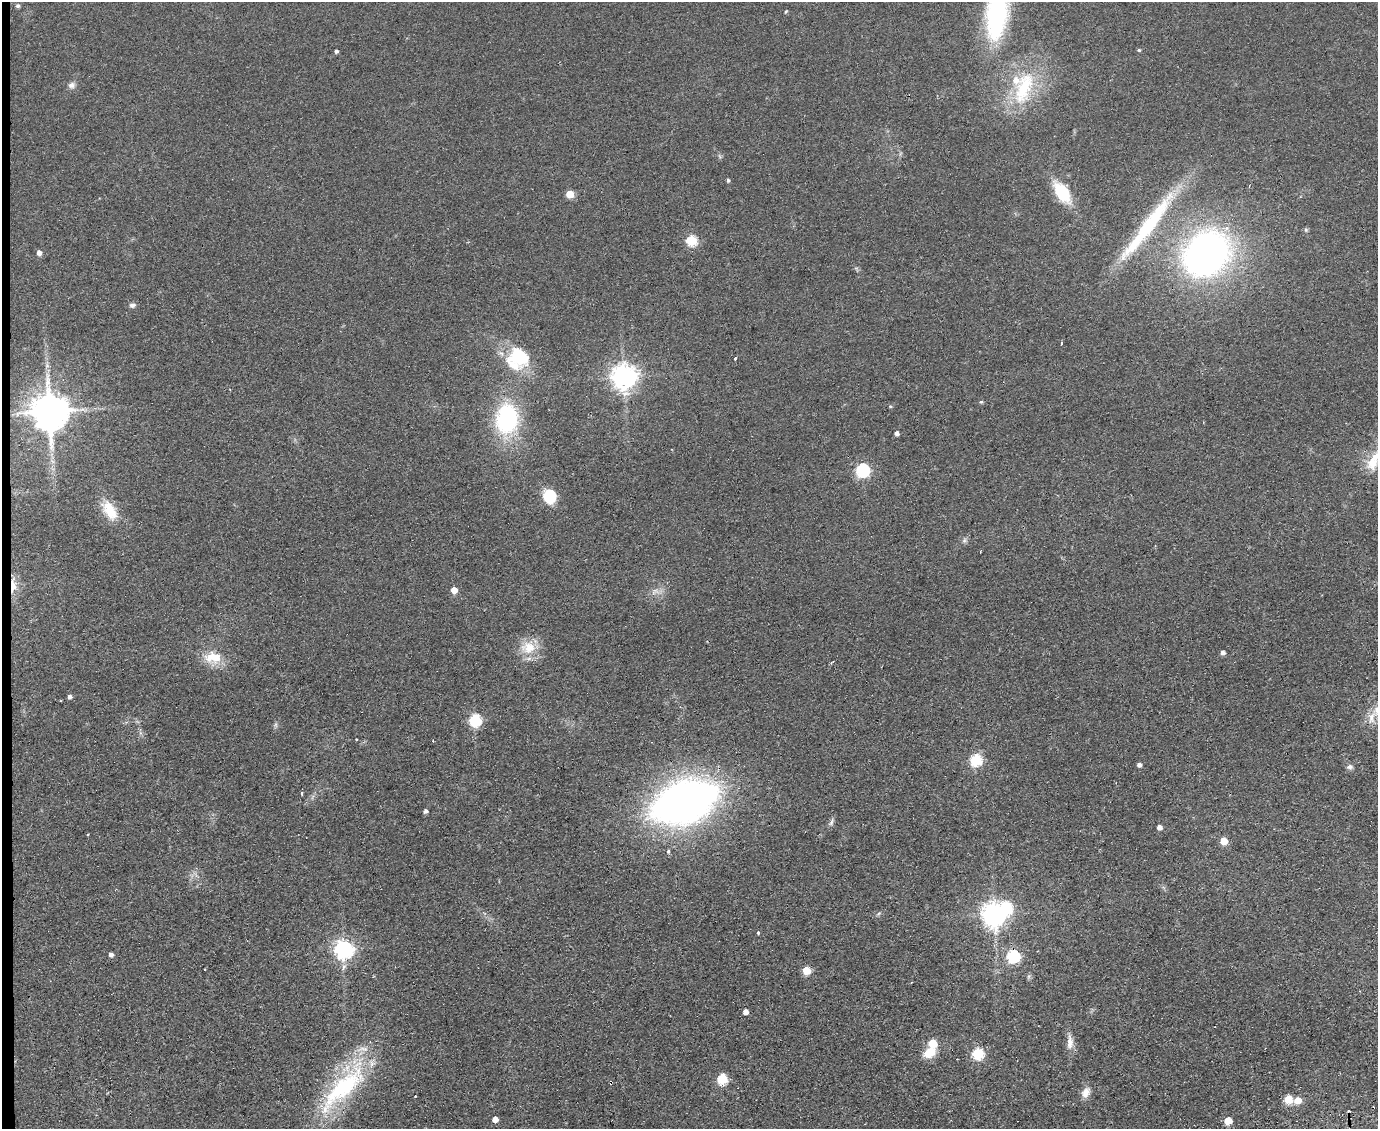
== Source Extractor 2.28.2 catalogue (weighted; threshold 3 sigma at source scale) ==
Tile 4 of 3 x 4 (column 1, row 2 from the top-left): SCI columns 425-1800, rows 2297-3423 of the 4674 x 6921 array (HDU 1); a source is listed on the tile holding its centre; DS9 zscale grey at full resolution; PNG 1380 x 1131 px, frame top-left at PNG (2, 2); no overlay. Shown black and unused: <1% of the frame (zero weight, under 2 of 3 exposures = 3% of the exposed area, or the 3 px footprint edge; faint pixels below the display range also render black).
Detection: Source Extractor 2.28.2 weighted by HDU 2 'WHT'; one run over the whole footprint, this tile lists its part. Background 0.0634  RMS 0.0089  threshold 0.0401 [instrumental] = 3 sigma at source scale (4.5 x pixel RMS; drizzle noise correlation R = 1.50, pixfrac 1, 0.05/0.05 arcsec/px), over >= 5 px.
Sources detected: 84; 1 too faint to see at this stretch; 2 inside a brighter object's white glare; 3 cosmic-ray / hot-pixel residue — not listed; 3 inside a brighter listed object's ellipse — not listed separately; the other 75 listed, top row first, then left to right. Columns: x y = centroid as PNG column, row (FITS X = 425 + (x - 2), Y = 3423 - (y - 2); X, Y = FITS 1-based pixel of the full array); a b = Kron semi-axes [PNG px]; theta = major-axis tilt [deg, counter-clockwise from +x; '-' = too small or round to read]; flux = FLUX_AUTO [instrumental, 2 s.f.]
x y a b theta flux
17 6 5 4 - 2
786 11 5 3 - 0.84
997 15 64 27 83 120
1139 50 4 4 - 1.2
336 51 4 3 - 2.2
71 85 9 9 - 4.1
1024 87 50 23 70 66
719 156 7 4 -70 1.4
728 180 5 4 - 1.4
1062 192 21 12 -56 44
570 194 5 5 - 25
1147 227 109 15 53 90
1306 230 6 5 - 1.5
691 241 6 5 - 70
1210 250 45 37 -49 300
39 253 5 5 - 4.5
132 305 8 6 14 2.9
1061 343 4 3 - 0.93
519 357 25 19 -32 47
735 359 3 3 - 3.5
624 377 8 8 - 930
981 402 5 4 - 1.3
890 406 5 4 - 1
49 412 10 10 - 3000
507 419 25 18 83 120
896 433 4 4 - 3.7
1374 461 36 16 62 28
862 470 6 6 - 160
550 496 16 14 -81 25
110 510 28 14 -59 23
964 540 8 6 3 2.4
13 585 22 7 88 11
454 590 5 5 - 10
654 591 12 6 49 4.5
528 647 22 18 13 21
1223 653 5 4 - 3.2
213 658 25 16 -3 21
70 697 5 5 - 2.9
1371 718 20 10 78 11
475 720 6 6 - 110
276 725 7 4 -90 1.7
433 741 3 2 - 0.62
976 760 6 6 - 89
1139 765 5 4 - 3.4
1350 767 8 7 - 2.9
302 793 3 2 - 2.8
684 802 45 27 22 730
425 811 5 4 - 2.4
831 822 11 5 56 2.7
1159 827 5 4 - 5.1
88 834 3 3 - 1.1
1224 841 5 5 - 18
668 851 4 4 - 2.1
994 914 8 8 - 830
758 933 4 4 - 1.5
343 949 7 7 - 430
111 955 5 5 - 3.4
1013 956 6 6 - 140
205 969 3 3 - 1.4
806 971 5 5 - 29
1029 976 7 4 71 1.6
745 1012 4 4 - 7
1070 1042 21 8 88 8.2
932 1044 5 5 - 34
929 1053 16 11 28 15
978 1054 6 6 - 74
722 1079 6 5 - 68
611 1083 4 3 - 1.7
343 1088 83 25 47 120
1086 1092 14 10 61 7.5
415 1096 3 2 - 0.81
1288 1100 5 5 - 32
1298 1100 5 5 - 17
495 1119 5 5 - 9
1228 1121 5 5 - 21
Overlapping masked pixels (flux is a lower limit): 3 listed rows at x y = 13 585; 1013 956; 611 1083
Isophote crosses this tile's border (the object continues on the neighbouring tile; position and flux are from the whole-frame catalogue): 2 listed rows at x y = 997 15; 1374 461